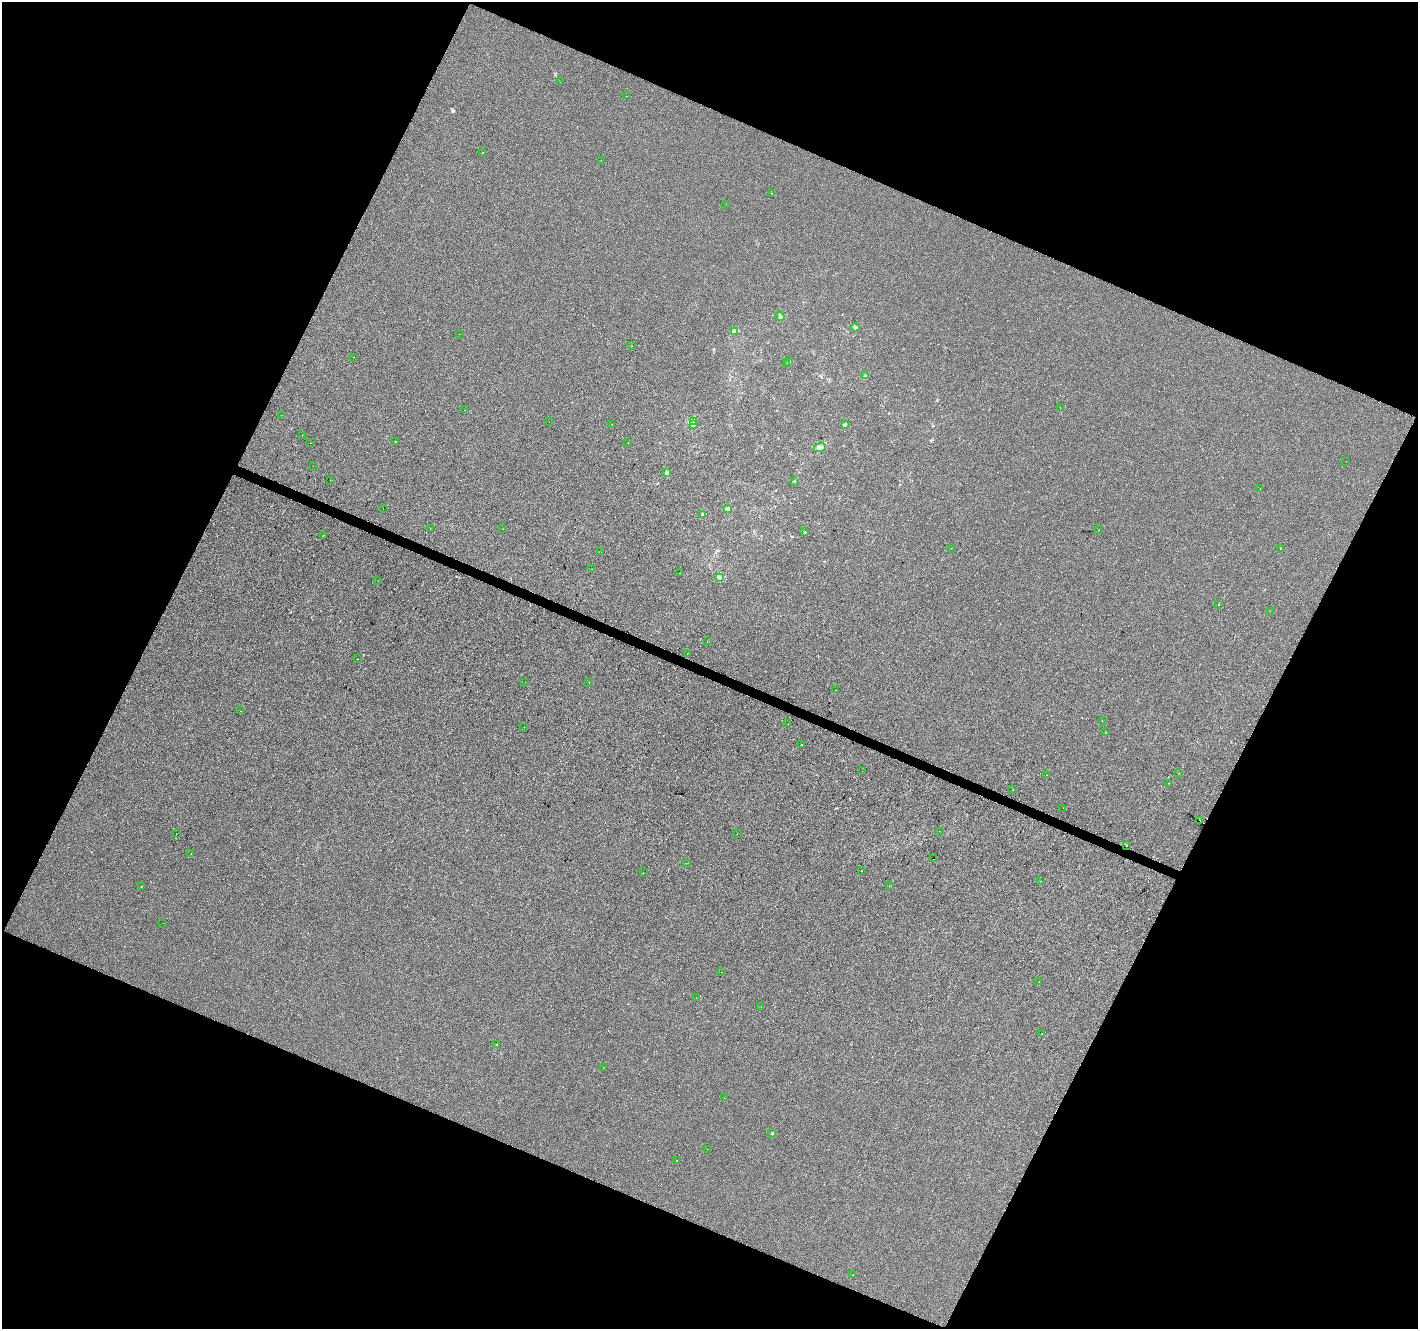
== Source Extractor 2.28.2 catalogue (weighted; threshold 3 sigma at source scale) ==
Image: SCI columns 7-5667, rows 270-5577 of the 5667 x 5782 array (HDU 1 of 3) = the unmasked area's bounding box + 8 px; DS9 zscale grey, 4 x 4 block average (1 PNG px = mean of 4 x 4 image px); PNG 1420 x 1331 px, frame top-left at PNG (2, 2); each listed source drawn as its Kron ellipse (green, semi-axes under 4 px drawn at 4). Shown black and unused: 44% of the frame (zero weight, under 2 of 3 exposures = <1% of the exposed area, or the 3 px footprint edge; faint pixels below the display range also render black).
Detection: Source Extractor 2.28.2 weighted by HDU 2 'WHT'. Background -6.41e-04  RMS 0.0041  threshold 0.0186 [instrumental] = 3 sigma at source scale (4.5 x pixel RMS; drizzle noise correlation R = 1.50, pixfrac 1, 0.0396/0.0396 arcsec/px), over >= 5 px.
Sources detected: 105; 7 cosmic-ray / hot-pixel residue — neither listed nor drawn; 3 coinciding with a brighter row at this scale — not listed separately; the other 95 listed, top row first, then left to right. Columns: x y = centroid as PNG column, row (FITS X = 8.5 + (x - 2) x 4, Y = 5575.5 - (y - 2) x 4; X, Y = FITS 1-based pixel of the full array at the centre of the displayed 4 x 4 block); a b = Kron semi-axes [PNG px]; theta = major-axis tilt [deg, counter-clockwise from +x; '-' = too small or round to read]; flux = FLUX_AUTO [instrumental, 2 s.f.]
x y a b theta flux
560 82 2 2 - 1.1
626 96 2 2 - 0.62
482 152 2 2 - 2
601 161 2 2 - 0.68
772 193 2 2 - 1.6
726 204 2 2 - 0.4
780 316 5 3 - 4.7
855 327 4 2 - 2.8
734 331 3 3 - 7
459 334 2 2 - 0.87
632 345 2 2 - 0.73
353 357 2 2 - 0.39
789 361 2 2 - 2.4
787 364 2 2 - 0.64
865 376 2 2 - 1.3
1060 408 2 2 - 0.89
465 410 2 2 - 0.36
281 415 2 2 - 1.2
549 422 2 2 - 0.34
694 422 2 2 - 1.3
845 424 3 2 - 2.1
612 425 2 2 - 0.54
693 425 2 2 - 1.2
302 436 2 2 - 0.39
395 441 2 2 - 0.4
310 443 2 2 - 1
628 443 2 2 - 0.5
820 447 6 4 18 8.7
1346 461 2 2 - 0.64
313 466 2 2 - 0.64
666 472 3 3 - 3
330 480 2 2 - 0.72
794 481 2 2 - 0.53
1260 489 2 2 - 1.9
383 508 2 2 - 7.3
727 509 2 2 - 20
703 514 3 2 - 3.3
430 529 2 2 - 0.57
502 529 2 2 - 0.4
1098 530 2 2 - 0.78
805 532 2 2 - 1.2
323 536 2 2 - 2.6
951 548 2 2 - 0.65
1280 548 2 2 - 1.5
601 552 2 2 - 1.5
592 569 2 2 - 2.2
680 573 2 2 - 1
719 577 3 2 - 3.7
377 581 2 2 - 1.3
1218 605 2 2 - 0.61
1270 611 2 2 - 0.46
707 642 2 2 - 0.55
687 653 2 2 - 1
357 659 2 2 - 1
525 682 2 2 - 0.35
589 682 2 2 - 1.8
836 690 2 2 - 1.1
240 711 2 2 - 0.77
1102 721 2 2 - 1.5
788 723 2 2 - 0.83
524 727 2 2 - 1
1105 732 2 2 - 0.67
802 744 2 2 - 1.1
862 771 2 2 - 0.67
1178 773 2 2 - 0.43
1047 775 2 2 - 0.87
1169 783 2 2 - 1.8
1013 790 2 2 - 1.2
1063 808 2 2 - 1.6
1200 820 2 2 - 3.7
939 831 2 2 - 1.1
176 834 2 2 - 0.49
737 834 2 2 - 0.72
1126 846 2 2 - 3.8
191 853 2 2 - 0.82
933 859 2 2 - 4.2
686 863 2 2 - 0.65
862 870 2 2 - 1
643 873 2 2 - 0.83
1041 881 2 2 - 0.68
889 885 2 2 - 0.38
141 886 2 2 - 3.1
163 923 2 2 - 0.45
721 972 2 2 - 1.8
1039 981 2 2 - 0.49
696 998 2 2 - 0.36
761 1007 2 2 - 0.78
1042 1034 2 2 - 0.66
497 1044 2 2 - 2.4
603 1068 2 2 - 0.42
724 1098 2 2 - 0.42
772 1133 2 2 - 7.2
707 1149 2 2 - 0.56
676 1160 2 2 - 0.69
853 1275 2 2 - 1.6
Diffuse or blended objects may show on this block-average render without a row.